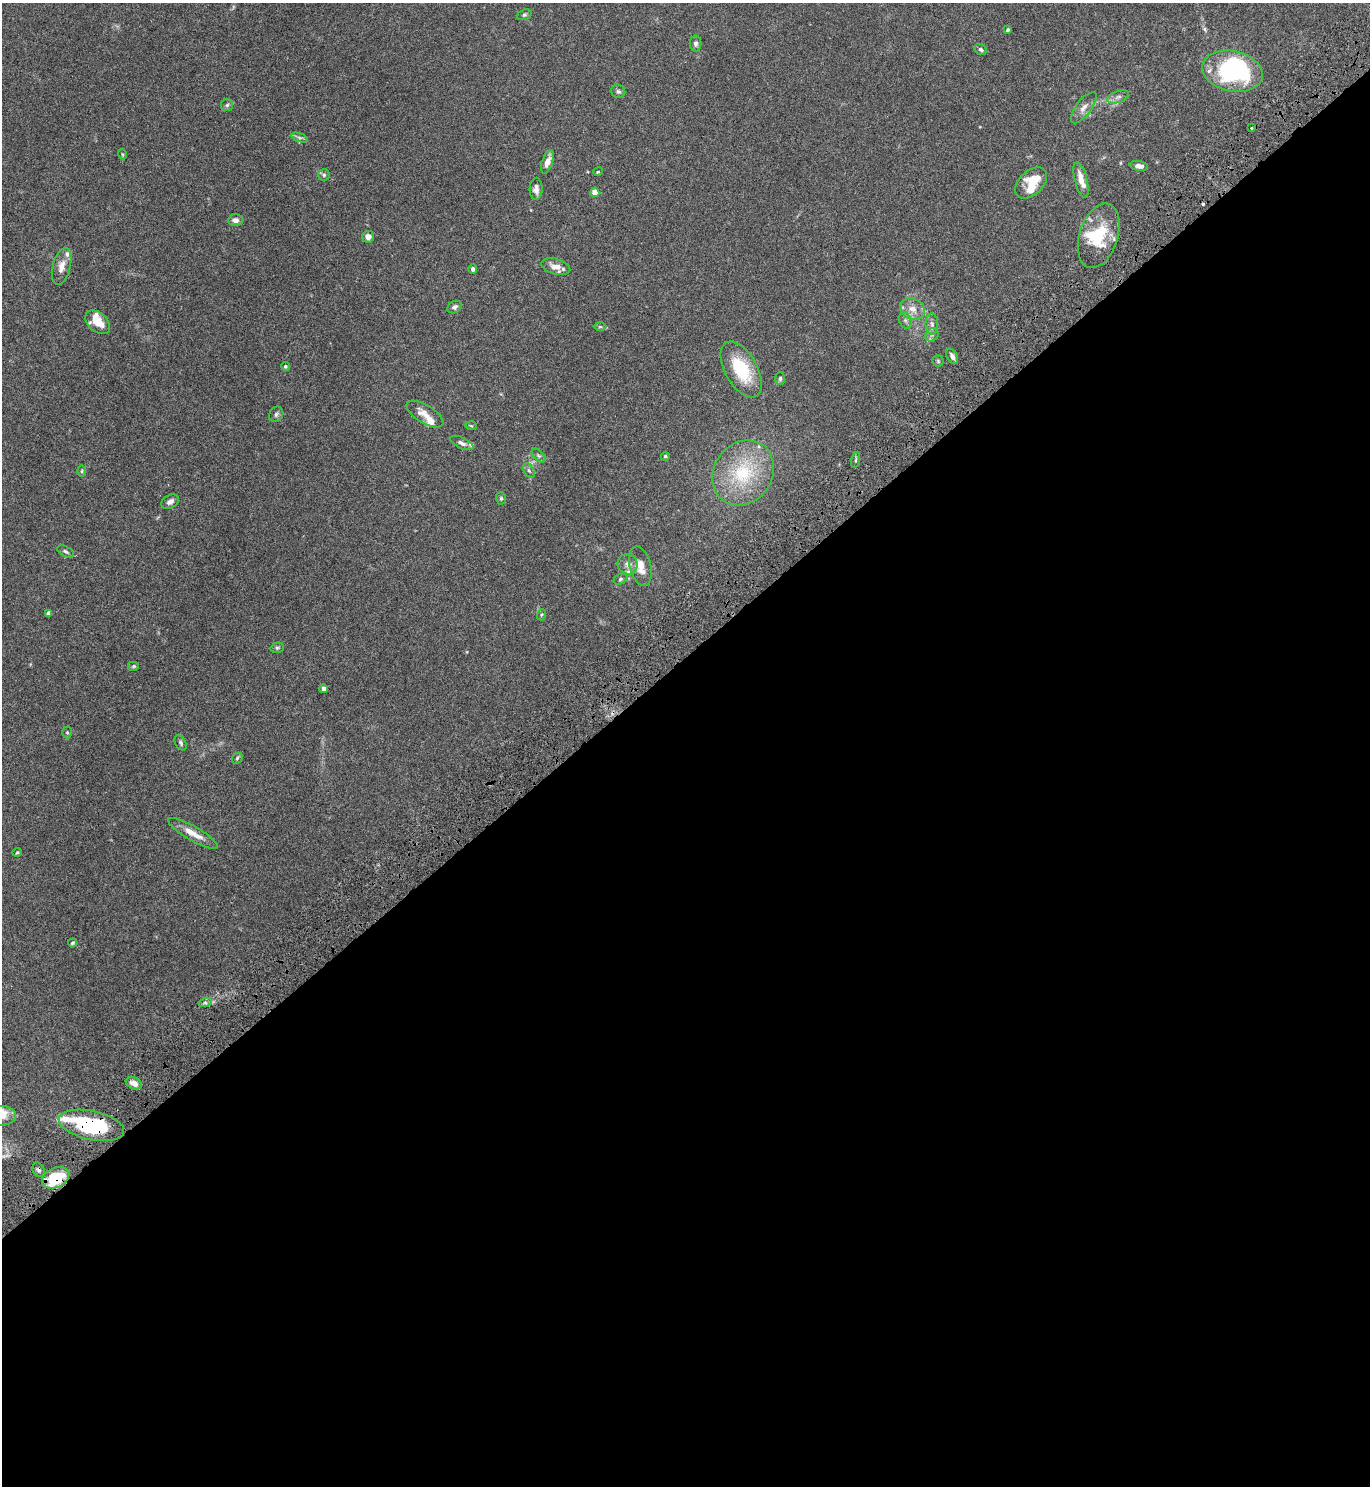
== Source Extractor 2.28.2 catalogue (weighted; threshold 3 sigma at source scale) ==
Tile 15 of 4 x 4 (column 3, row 4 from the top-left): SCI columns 2939-4306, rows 52-1535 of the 6071 x 6081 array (HDU 1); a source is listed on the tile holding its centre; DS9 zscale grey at full resolution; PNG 1372 x 1488 px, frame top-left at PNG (2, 3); each listed source drawn as its Kron ellipse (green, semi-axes under 4 px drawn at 4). Shown black and unused: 56% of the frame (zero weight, under 4 of 7 exposures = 5% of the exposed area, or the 3 px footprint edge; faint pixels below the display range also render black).
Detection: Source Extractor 2.28.2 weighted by HDU 2 'WHT'; one run over the whole footprint, this tile lists its part. Background 0.0247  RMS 0.0024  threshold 0.00964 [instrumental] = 3 sigma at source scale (4.09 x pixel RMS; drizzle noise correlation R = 1.36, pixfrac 0.8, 0.05/0.05 arcsec/px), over >= 5 px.
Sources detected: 82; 1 inside a brighter object's white glare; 1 cosmic-ray / hot-pixel residue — neither listed nor drawn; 9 inside a brighter listed object's ellipse — not listed separately; the other 71 listed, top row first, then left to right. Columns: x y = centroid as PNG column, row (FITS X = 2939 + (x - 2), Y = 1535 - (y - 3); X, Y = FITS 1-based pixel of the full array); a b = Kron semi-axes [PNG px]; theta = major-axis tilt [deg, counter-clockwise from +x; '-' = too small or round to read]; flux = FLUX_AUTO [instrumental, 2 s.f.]
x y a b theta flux
524 15 8 5 18 0.4
1008 30 4 3 - 0.39
696 43 8 6 89 0.63
981 49 6 5 - 0.51
1232 71 30 20 -12 27
618 91 7 6 - 0.46
1118 97 11 5 18 0.82
227 105 6 6 - 0.44
1084 108 19 7 53 1.5
1251 128 3 3 - 0.41
299 138 9 4 -19 0.49
122 154 5 3 - 0.21
547 162 12 5 70 1.6
1139 166 9 5 -9 0.85
598 172 5 4 - 0.21
324 175 6 5 - 0.4
1081 180 18 6 -76 2.2
1031 183 19 12 43 4.8
536 189 11 6 89 1.2
595 192 4 4 - 3.6
235 220 7 6 - 1
1099 236 33 19 72 10
368 237 6 6 - 1.2
61 266 19 9 76 2.1
556 267 15 7 -15 2.1
473 269 5 4 - 0.53
454 307 7 5 32 0.66
913 309 13 10 -30 2.2
905 320 8 6 -72 0.65
98 322 14 9 -41 3.2
932 324 10 6 -89 0.82
600 327 6 4 -1 0.32
932 335 7 6 - 0.56
952 356 8 5 -63 0.95
938 361 5 5 - 0.27
285 366 4 4 - 0.36
741 369 31 16 -60 11
780 378 6 4 87 0.42
276 414 8 6 57 0.54
425 414 21 9 -31 2.3
471 426 6 4 -3 0.25
462 443 12 5 -24 0.84
539 456 8 5 -44 0.47
665 456 4 4 - 0.32
856 460 8 3 77 0.32
82 471 6 4 90 0.31
529 471 8 5 -62 0.5
743 473 34 29 55 15
501 498 6 5 - 0.31
170 502 9 6 30 0.95
66 551 9 5 -27 0.48
628 564 10 9 - 1.3
640 566 20 10 -75 3.3
620 579 7 5 28 0.41
49 613 4 3 - 0.77
541 615 5 3 - 0.25
277 648 7 5 16 0.35
134 666 6 5 - 0.35
324 689 4 4 - 1.2
67 732 6 4 -88 0.31
181 743 8 5 -60 0.45
237 758 6 4 48 0.32
193 833 28 7 -30 2.7
17 852 4 4 - 0.25
73 943 5 3 - 0.28
205 1003 6 4 18 0.41
134 1083 8 5 -24 1.5
2 1116 14 10 -2 2
91 1125 33 14 -12 18
39 1170 7 5 -59 0.55
56 1178 14 9 26 9.6
Overlapping masked pixels (flux is a lower limit): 3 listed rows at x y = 91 1125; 39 1170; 56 1178
Isophote crosses this tile's border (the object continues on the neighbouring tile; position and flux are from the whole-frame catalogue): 1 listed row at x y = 2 1116